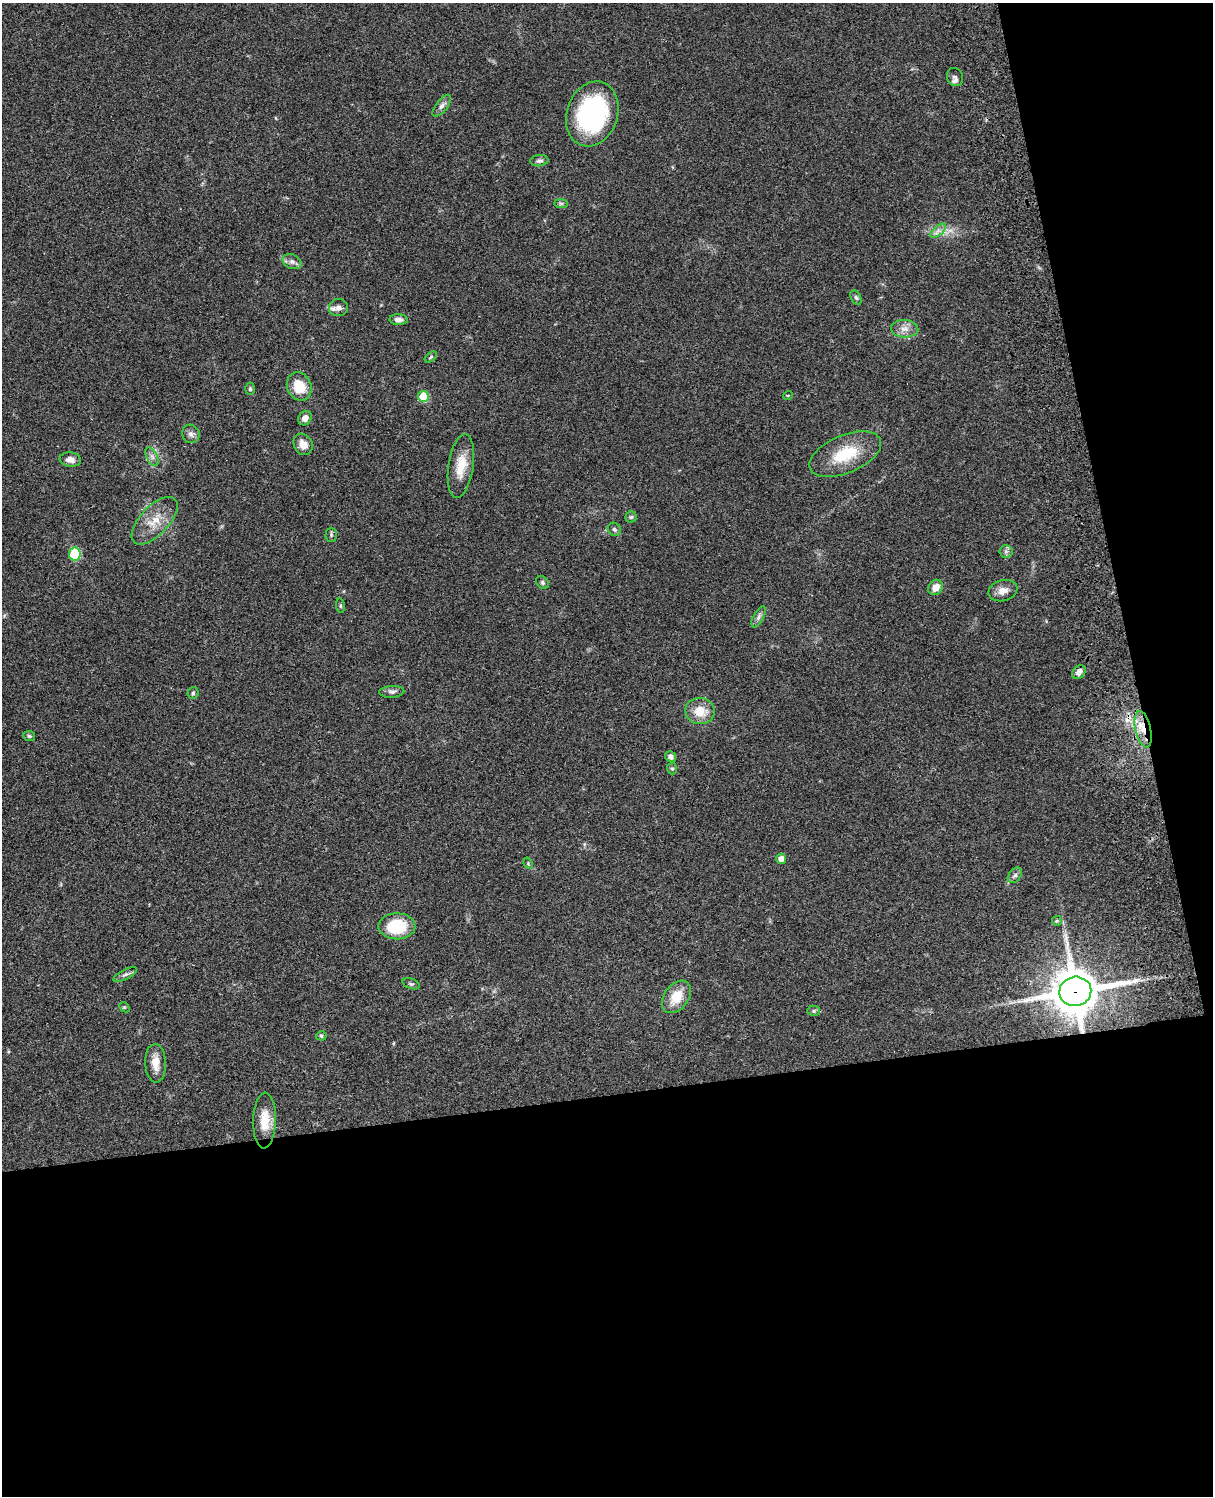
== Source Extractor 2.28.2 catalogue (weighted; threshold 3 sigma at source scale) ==
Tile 12 of 4 x 3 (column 4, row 3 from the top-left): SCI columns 3755-4965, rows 278-1771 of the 5083 x 4925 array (HDU 1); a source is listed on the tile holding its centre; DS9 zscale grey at full resolution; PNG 1215 x 1498 px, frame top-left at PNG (2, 3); each listed source drawn as its Kron ellipse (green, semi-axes under 4 px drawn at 4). Shown black and unused: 33% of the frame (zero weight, under 3 of 4 exposures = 6% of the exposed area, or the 3 px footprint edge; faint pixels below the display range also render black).
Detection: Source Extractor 2.28.2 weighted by HDU 2 'WHT'; one run over the whole footprint, this tile lists its part. Background 0.0782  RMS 0.0059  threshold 0.0266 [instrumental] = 3 sigma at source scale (4.5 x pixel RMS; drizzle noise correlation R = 1.50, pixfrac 1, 0.05/0.05 arcsec/px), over >= 5 px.
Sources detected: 57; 1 cosmic-ray / hot-pixel residue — neither listed nor drawn; the other 56 listed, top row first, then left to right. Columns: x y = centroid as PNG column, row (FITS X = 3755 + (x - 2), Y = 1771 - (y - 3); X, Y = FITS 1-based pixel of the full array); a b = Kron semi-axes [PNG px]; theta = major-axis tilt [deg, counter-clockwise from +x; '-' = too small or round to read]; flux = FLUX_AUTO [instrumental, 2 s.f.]
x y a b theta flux
955 77 9 8 - 2.1
442 106 13 5 52 2.3
592 114 33 25 72 78
539 161 9 5 6 1.6
561 203 7 4 0 0.95
938 231 9 4 39 2.4
292 262 10 7 -25 2.3
856 297 7 5 -62 1.1
338 308 9 8 - 3.1
399 320 9 5 -2 2.5
905 329 14 8 -3 4.5
431 357 7 4 37 0.85
299 386 14 12 -65 13
250 389 6 5 - 0.91
788 395 5 3 - 0.48
423 396 5 5 - 25
305 418 8 6 52 3.3
191 434 9 8 - 2.5
303 444 11 9 -60 5.2
845 454 38 19 23 24
152 457 10 5 -63 2.2
70 459 11 7 -8 3.5
461 466 32 12 81 12
631 517 5 5 - 0.9
155 521 30 14 47 12
614 529 7 6 - 1.4
331 535 7 5 89 1.1
1006 551 6 6 - 1.6
75 554 6 5 - 29
543 582 7 5 -50 1.2
936 587 8 7 - 5.2
1003 591 14 10 15 4.8
340 606 7 4 -82 0.76
759 617 11 5 61 1.8
1079 672 8 5 51 3.3
392 692 12 6 4 2
193 693 6 5 - 1.1
700 711 15 13 -10 11
1143 729 18 7 -77 7.9
29 736 6 5 - 0.99
671 757 6 5 - 2.2
672 768 6 5 - 0.9
781 859 5 5 - 3.6
528 863 6 4 -58 0.69
1015 875 9 6 51 1.6
1057 921 5 5 - 0.74
397 926 18 13 0 27
125 974 13 5 26 1.7
411 984 9 5 -20 1.3
1075 991 16 14 12 2200
676 997 18 12 54 12
124 1007 6 4 -43 0.79
814 1011 6 5 - 1.1
321 1036 5 4 - 0.98
156 1063 19 10 -87 7.1
265 1121 28 11 88 11
Overlapping masked pixels (flux is a lower limit): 2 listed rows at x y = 1143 729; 1075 991